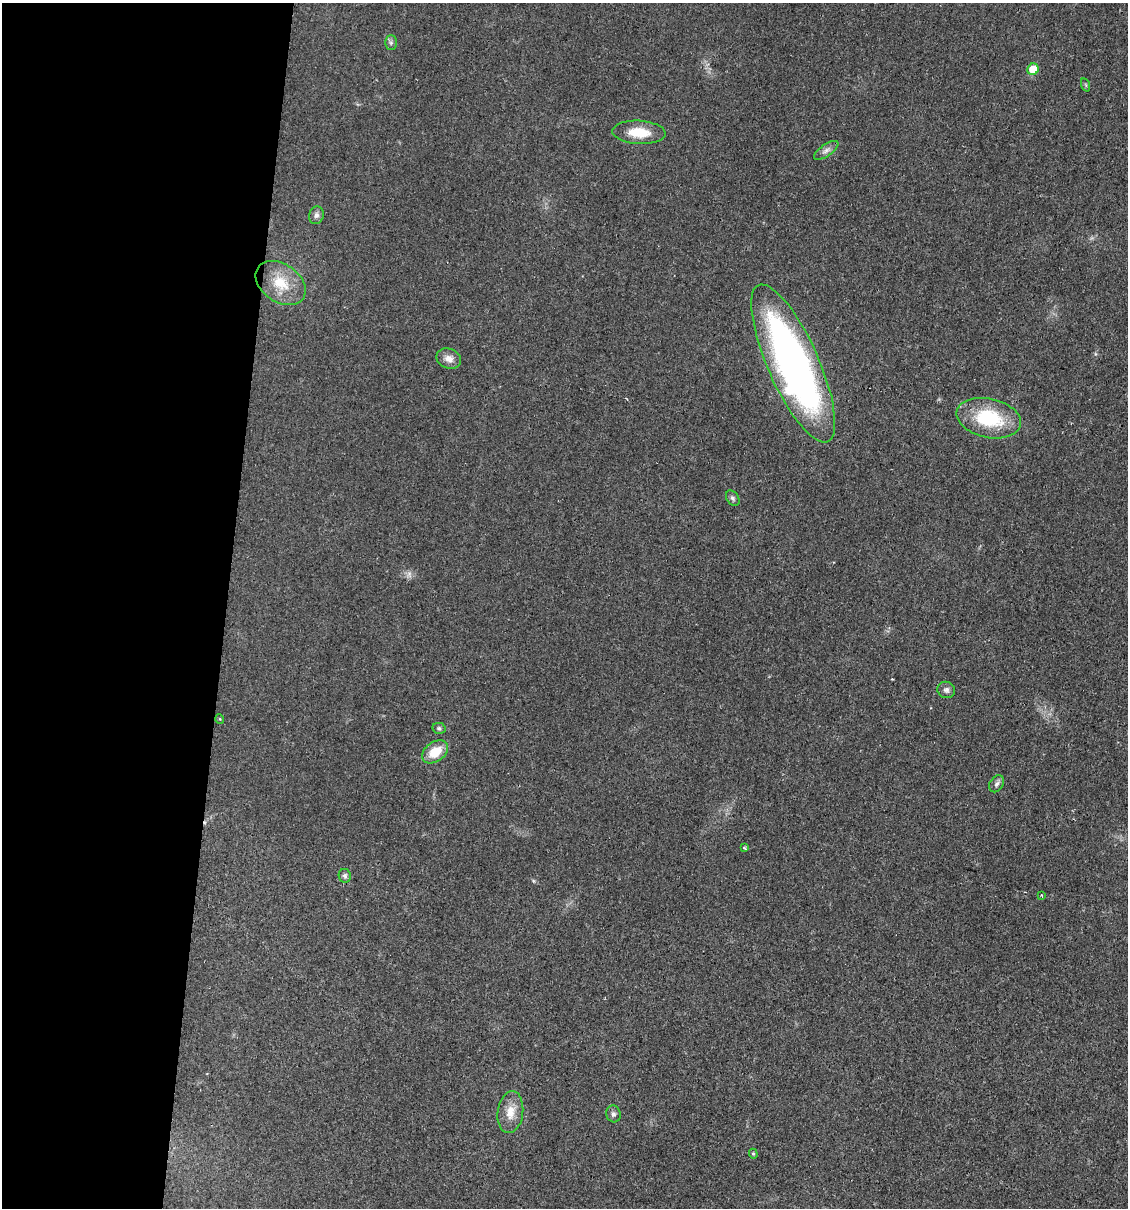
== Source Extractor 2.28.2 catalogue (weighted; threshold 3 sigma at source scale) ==
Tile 5 of 4 x 4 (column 1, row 2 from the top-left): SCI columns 234-1359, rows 2415-3620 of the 4848 x 4828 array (HDU 1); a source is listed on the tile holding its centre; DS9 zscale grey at full resolution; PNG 1130 x 1210 px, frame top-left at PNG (2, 3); each listed source drawn as its Kron ellipse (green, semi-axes under 4 px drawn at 4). Shown black and unused: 20% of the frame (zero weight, under 2 of 3 exposures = <1% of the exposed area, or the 3 px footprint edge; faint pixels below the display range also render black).
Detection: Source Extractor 2.28.2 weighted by HDU 2 'WHT'; one run over the whole footprint, this tile lists its part. Background 0.0329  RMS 0.0049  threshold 0.022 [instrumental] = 3 sigma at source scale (4.5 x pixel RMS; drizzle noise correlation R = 1.50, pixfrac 1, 0.05/0.05 arcsec/px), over >= 5 px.
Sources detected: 24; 1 too faint to see at this stretch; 1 cosmic-ray / hot-pixel residue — neither listed nor drawn; the other 22 listed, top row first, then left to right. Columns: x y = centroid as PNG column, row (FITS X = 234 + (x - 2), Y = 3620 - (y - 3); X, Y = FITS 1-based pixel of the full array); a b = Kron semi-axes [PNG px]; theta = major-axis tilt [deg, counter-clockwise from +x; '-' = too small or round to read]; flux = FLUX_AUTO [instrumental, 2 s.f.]
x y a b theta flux
391 43 7 6 - 1.1
1033 69 6 5 - 11
1086 85 7 4 -71 0.72
639 132 26 11 -3 12
826 150 14 5 35 2.1
316 215 9 7 73 1.8
281 283 27 19 -35 14
449 359 13 9 -23 3.6
793 363 86 25 -66 240
989 418 33 19 -13 30
733 498 8 6 -54 1.2
946 690 9 8 - 1.7
220 719 5 3 - 0.39
439 728 7 5 -12 1.1
435 752 14 9 36 11
997 784 9 6 56 1.6
744 848 4 3 - 0.62
345 876 7 6 - 1.3
1041 895 3 2 - 0.41
510 1112 21 12 82 7.1
613 1114 8 7 - 1.5
753 1154 5 4 - 0.63